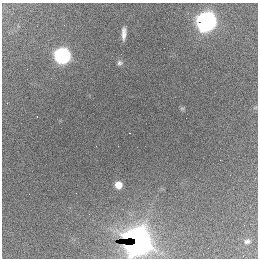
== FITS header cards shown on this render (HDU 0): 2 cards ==
NAXIS1  =                  256 / length of data axis 1
NAXIS2  =                  256 / length of data axis 2

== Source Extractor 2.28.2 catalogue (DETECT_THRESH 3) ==
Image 256 x 256 px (HDU 0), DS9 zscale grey, 1 PNG px = 1 image px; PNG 260 x 260 px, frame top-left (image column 1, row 256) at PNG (2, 3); no overlay
Background 2620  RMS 66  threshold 199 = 3 sigma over >= 5 px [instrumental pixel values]
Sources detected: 10; all 10 listed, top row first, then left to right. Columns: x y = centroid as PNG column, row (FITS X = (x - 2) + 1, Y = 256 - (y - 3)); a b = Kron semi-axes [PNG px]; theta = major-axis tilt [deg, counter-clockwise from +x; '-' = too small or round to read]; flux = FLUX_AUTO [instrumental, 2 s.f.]
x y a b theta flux
206 21 10 9 - 2.8e+06
124 33 13 5 87 2.8e+04
62 55 8 8 - 1.6e+06
119 63 7 7 - 1.2e+04
182 108 6 4 0 5.8e+03
37 117 2 2 - 3.2e+03
186 118 2 2 - 1.2e+04
118 185 6 6 - 5.2e+04
138 241 14 12 87 4.7e+06
247 241 10 8 9 2.0e+04
At the frame edge (FLAGS 8, measured only in part): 1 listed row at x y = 138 241